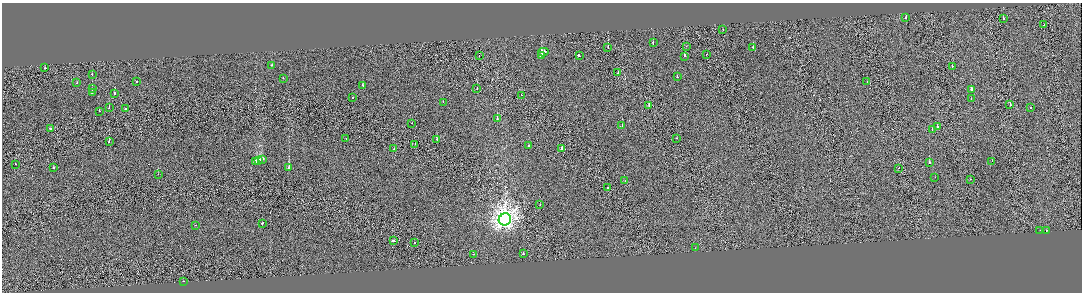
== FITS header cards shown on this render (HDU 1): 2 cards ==
NAXIS1  =                 2160
NAXIS2  =                  580

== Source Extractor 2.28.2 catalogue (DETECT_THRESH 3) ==
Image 2160 x 580 px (HDU 1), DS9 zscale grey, zoomed out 1/2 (1 PNG px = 2 x 2 image px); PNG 1084 x 294 px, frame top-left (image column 1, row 579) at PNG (2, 3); each listed source drawn as its Kron ellipse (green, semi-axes under 4 px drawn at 4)
Background 0.00643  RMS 0.1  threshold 0.299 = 3 sigma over >= 5 px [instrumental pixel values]
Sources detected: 86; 6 cannot appear on this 1/2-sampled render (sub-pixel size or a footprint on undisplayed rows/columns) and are neither listed nor drawn; the other 80 listed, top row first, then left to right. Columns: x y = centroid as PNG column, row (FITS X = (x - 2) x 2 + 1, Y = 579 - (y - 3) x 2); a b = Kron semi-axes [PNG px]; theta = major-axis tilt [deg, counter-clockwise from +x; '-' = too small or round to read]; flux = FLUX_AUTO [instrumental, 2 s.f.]
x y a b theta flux
906 18 2 2 - 470
1003 19 2 1 - 95
1044 25 2 1 - 16
723 30 2 1 - 61
653 42 2 2 - 82
686 46 2 1 - 56
753 47 2 2 - 410
608 48 2 1 - 65
543 52 5 2 - 620
706 54 2 1 - 160
479 55 2 1 - 15000
541 55 2 2 - 760
579 55 3 2 - 330
684 56 2 2 - 150
272 65 2 2 - 74
952 66 2 1 - 110
45 68 2 2 - 34
618 73 2 1 - 32
92 74 2 2 - 90
677 77 2 2 - 51
283 78 2 2 - 62
137 81 2 2 - 100
867 82 2 2 - 74
77 83 2 2 - 55
363 85 2 1 - 54
92 88 2 1 - 5.2
477 89 2 1 - 68
971 89 3 2 - 51
92 93 2 2 - 350
115 93 2 2 - 94
521 95 2 1 - 33
353 97 2 2 - 53
971 99 2 2 - 20
443 102 2 2 - 65
1010 105 2 2 - 150
649 106 3 1 - 210
109 108 2 1 - 36
1030 108 2 2 - 49
125 109 2 2 - 51
99 111 2 2 - 55
497 119 3 2 - 110
412 123 2 1 - 76
622 125 2 2 - 93
938 126 2 2 - 79
50 129 2 2 - 260
932 129 2 2 - 65
346 138 2 1 - 30
677 138 2 1 - 51
437 139 2 2 - 120
109 142 3 2 - 240
415 144 2 1 - 56
529 146 2 2 - 110
562 148 4 2 - 340
394 149 2 2 - 110
262 159 3 2 - 220
259 160 4 2 - 320
992 161 2 2 - 30
256 162 3 2 - 290
929 163 2 2 - 160
16 164 2 2 - 58
54 168 2 2 - 280
289 168 2 2 - 1100
899 168 2 1 - 26
158 174 2 1 - 26
935 177 2 1 - 33
970 179 2 1 - 35
625 181 2 1 - 24
608 187 2 1 - 52
540 205 2 1 - 39
505 219 6 6 - 12000
262 223 2 1 - 82
195 225 2 1 - 44
1040 230 2 1 - 33
1046 230 2 2 - 33
393 241 3 2 - 170
414 243 2 1 - 64
695 248 2 2 - 42
473 254 2 2 - 33
523 254 2 2 - 98
184 281 2 2 - 170
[6 sub-pixel or undisplayed-footprint detections neither listed nor drawn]